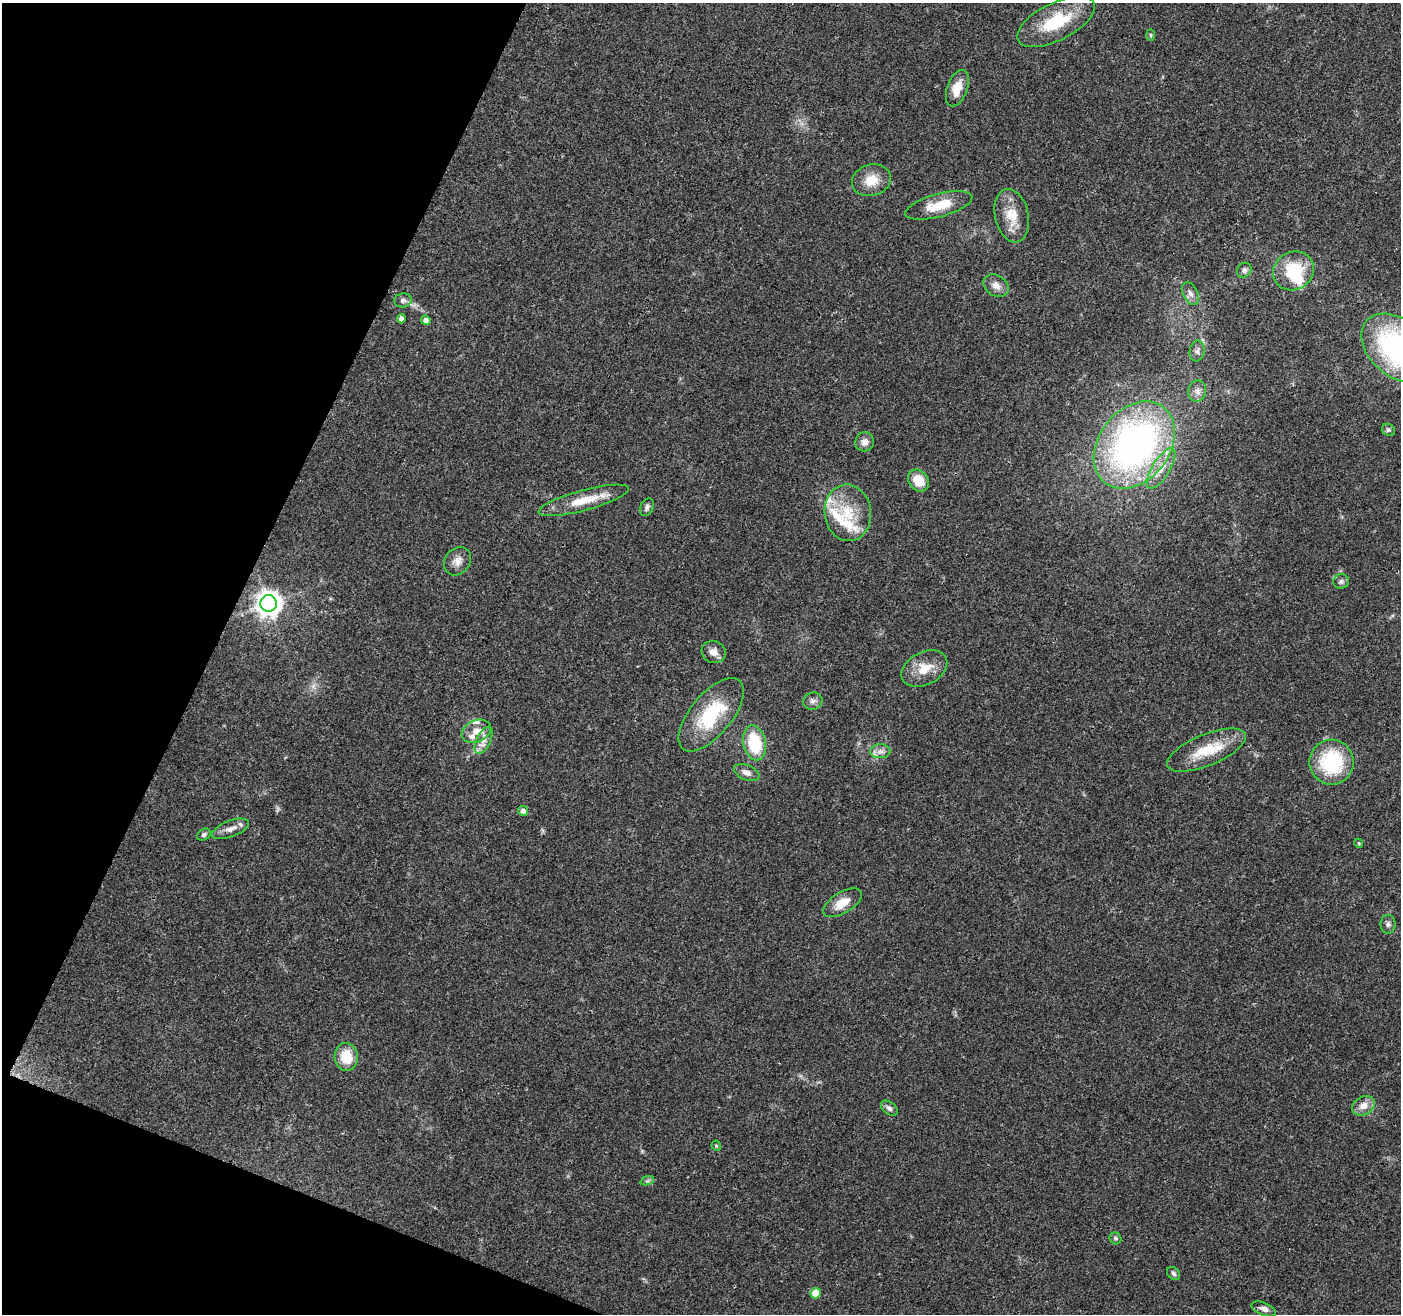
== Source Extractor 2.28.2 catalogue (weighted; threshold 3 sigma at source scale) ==
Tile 9 of 4 x 4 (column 1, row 3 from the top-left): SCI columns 7-1405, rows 1524-2835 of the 5612 x 5735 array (HDU 1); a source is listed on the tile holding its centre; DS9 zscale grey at full resolution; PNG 1403 x 1316 px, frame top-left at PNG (2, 3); each listed source drawn as its Kron ellipse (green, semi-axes under 4 px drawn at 4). Shown black and unused: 20% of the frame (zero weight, under 3 of 4 exposures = <1% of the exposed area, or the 3 px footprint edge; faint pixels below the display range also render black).
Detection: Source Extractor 2.28.2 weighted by HDU 2 'WHT'; one run over the whole footprint, this tile lists its part. Background 0.0458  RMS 0.0038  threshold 0.017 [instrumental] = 3 sigma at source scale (4.5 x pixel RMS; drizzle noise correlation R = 1.50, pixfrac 1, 0.0396/0.0396 arcsec/px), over >= 5 px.
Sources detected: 60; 1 inside a brighter object's white glare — neither listed nor drawn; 6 inside a brighter listed object's ellipse — not listed separately; the other 53 listed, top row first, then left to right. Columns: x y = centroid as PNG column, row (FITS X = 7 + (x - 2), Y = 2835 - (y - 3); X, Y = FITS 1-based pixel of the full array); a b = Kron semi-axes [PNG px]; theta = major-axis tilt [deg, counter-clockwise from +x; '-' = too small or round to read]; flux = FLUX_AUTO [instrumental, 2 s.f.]
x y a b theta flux
1056 22 42 18 27 19
1151 35 6 4 -88 0.46
957 88 19 10 69 6.4
871 180 20 15 16 6.7
939 205 35 11 15 9.9
1012 216 27 17 -78 8.5
1244 270 8 7 - 1.3
1293 271 21 19 30 18
996 286 14 10 -31 2.9
1190 294 12 7 -63 2
403 300 9 7 10 1.4
401 319 4 4 - 1.7
426 320 5 4 - 1.5
1397 348 41 28 -41 76
1197 351 10 7 81 1.5
1197 391 11 8 78 2
1388 430 7 5 -32 0.92
865 442 9 9 - 2.4
1134 445 48 35 52 140
1161 468 23 9 58 5.5
918 481 12 9 -50 6.8
584 500 47 10 15 9.9
647 507 9 6 66 1.1
848 513 28 23 -83 14
457 561 15 12 52 3.2
1341 581 8 7 - 1.1
269 603 8 8 - 390
714 652 12 11 - 2.8
924 669 24 16 27 8
813 701 10 8 14 1.6
711 715 44 21 50 25
476 731 15 10 24 4.2
484 740 14 7 64 2.8
755 743 17 11 -77 19
1207 750 42 15 23 13
880 751 10 7 1 1.9
1332 762 22 22 - 28
747 772 13 7 -22 2.2
523 811 5 5 - 1.5
230 829 19 8 21 3.1
204 835 7 5 33 0.94
1359 843 5 4 - 0.46
842 903 21 10 31 6.2
1388 924 9 7 -90 1.2
346 1057 14 11 -87 8.9
1363 1106 12 9 30 3.8
889 1108 9 6 -39 1.3
716 1146 5 4 - 0.45
647 1181 7 4 18 0.76
1115 1238 6 5 - 0.75
1174 1273 7 5 -46 0.8
816 1293 5 5 - 9.2
1264 1309 13 6 -22 1.9
Isophote crosses this tile's border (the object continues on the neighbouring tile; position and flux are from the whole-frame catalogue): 1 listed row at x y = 1397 348